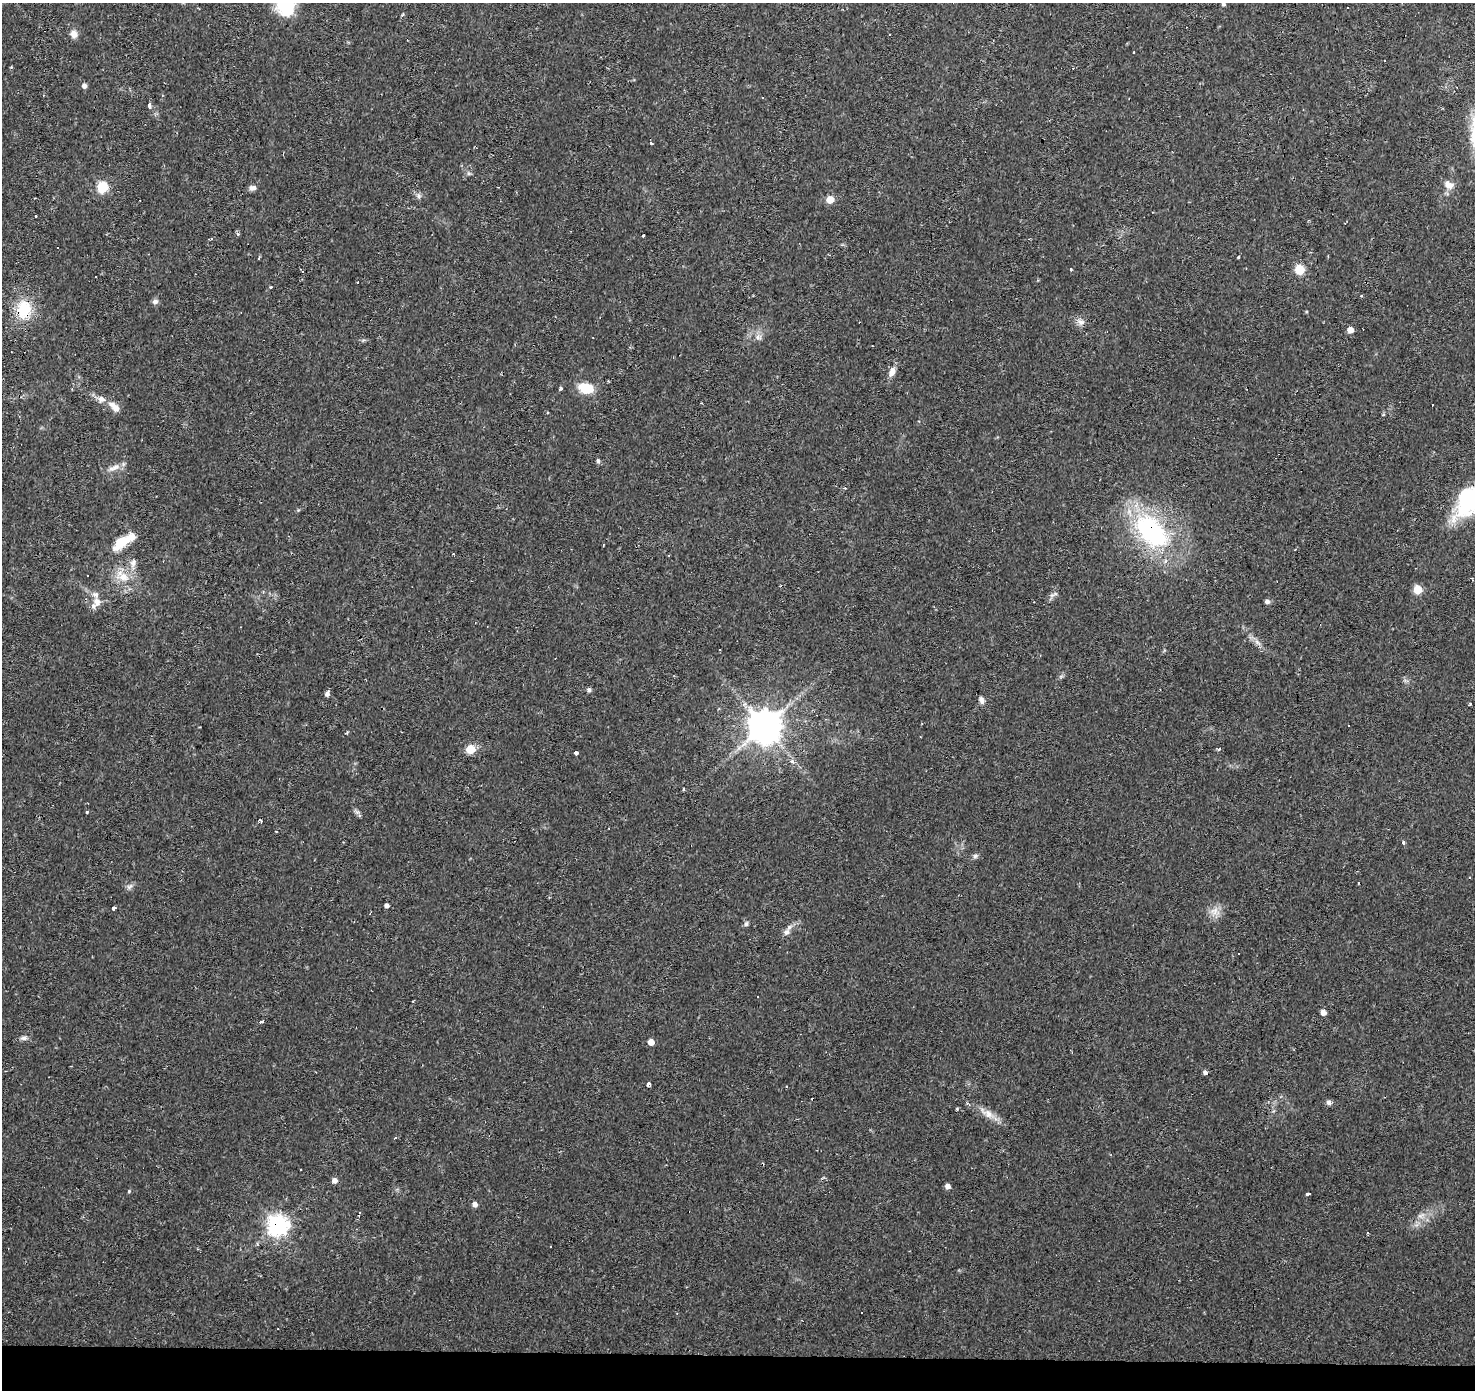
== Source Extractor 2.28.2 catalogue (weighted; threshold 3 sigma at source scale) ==
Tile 8 of 3 x 3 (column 2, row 3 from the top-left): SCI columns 1473-2945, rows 226-1613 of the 4422 x 4663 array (HDU 1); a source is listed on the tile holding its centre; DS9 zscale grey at full resolution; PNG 1477 x 1392 px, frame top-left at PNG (2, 3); no overlay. Shown black and unused: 3% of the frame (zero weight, under 2 of 3 exposures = <1% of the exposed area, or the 3 px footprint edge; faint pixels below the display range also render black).
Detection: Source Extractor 2.28.2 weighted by HDU 2 'WHT'; one run over the whole footprint, this tile lists its part. Background 0.0434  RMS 0.0035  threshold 0.0159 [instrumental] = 3 sigma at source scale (4.5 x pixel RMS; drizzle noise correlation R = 1.50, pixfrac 1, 0.0396/0.0396 arcsec/px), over >= 5 px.
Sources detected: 118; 1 inside a brighter object's white glare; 27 cosmic-ray / hot-pixel residue — not listed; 5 inside a brighter listed object's ellipse — not listed separately; the other 85 listed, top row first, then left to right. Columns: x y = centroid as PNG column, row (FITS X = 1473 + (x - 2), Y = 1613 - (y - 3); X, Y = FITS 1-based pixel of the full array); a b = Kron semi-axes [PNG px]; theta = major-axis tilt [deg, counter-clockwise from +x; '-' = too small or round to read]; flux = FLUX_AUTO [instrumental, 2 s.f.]
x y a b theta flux
1223 4 4 4 - 0.78
286 5 25 20 -88 15
403 14 5 3 - 0.4
74 34 10 8 -63 2.2
1134 52 3 3 - 0.63
84 86 5 5 - 1.3
149 105 5 3 - 2.7
651 143 4 3 - 0.54
1449 185 14 9 -31 2.9
102 187 6 5 - 32
498 187 2 2 - 0.24
252 188 8 6 4 1.3
418 196 8 6 -22 0.97
830 200 5 5 - 6.7
238 234 4 4 - 0.72
644 236 3 3 - 0.91
1238 257 3 3 - 0.68
1071 270 3 3 - 1.3
1299 270 5 5 - 19
302 271 3 3 - 0.41
271 287 3 3 - 0.84
1362 296 3 3 - 0.77
155 302 8 7 - 1
23 309 26 20 79 12
1080 322 11 8 -20 1.9
1350 330 5 4 - 3.6
758 337 9 4 -36 1.1
593 338 3 2 - 0.39
892 372 13 7 64 2.5
560 388 4 3 - 0.98
586 388 13 9 -15 9.9
1432 405 3 2 - 0.34
114 407 18 8 -44 3
598 461 6 5 - 0.72
114 468 21 7 23 2.5
1473 501 41 27 44 46
1151 532 45 27 -47 54
121 541 22 11 39 7.9
133 563 12 8 76 2.1
87 575 3 3 - 0.72
123 577 21 13 -8 6.3
1417 589 5 5 - 12
1052 595 10 5 38 1.1
97 602 14 11 -79 3
1267 602 6 5 - 1
1257 642 12 5 -45 1.6
720 650 3 2 - 0.52
589 690 6 5 - 0.73
327 694 6 5 - 1.3
982 700 9 6 -77 1.3
1470 704 4 3 - 0.35
765 726 10 9 - 780
470 749 6 5 - 11
1219 749 5 4 - 0.59
576 753 4 3 - 2.2
792 761 4 3 - 1.5
684 789 3 3 - 2.9
87 812 4 3 - 0.32
357 812 7 6 - 0.88
260 821 4 3 - 0.92
1403 842 3 3 - 2.7
975 856 7 5 44 0.78
130 886 10 5 54 0.94
386 906 4 4 - 1.3
114 908 4 3 - 1.5
1214 911 12 10 22 3.1
746 924 7 5 74 0.77
786 932 10 8 48 1.6
758 996 3 3 - 0.63
1323 1013 5 4 - 2.4
262 1021 4 3 - 1.8
23 1038 10 5 4 1.2
651 1042 5 5 - 3.6
648 1084 4 3 - 3.8
1329 1102 6 6 - 1.2
957 1109 4 3 - 0.37
987 1113 26 9 -32 4.3
335 1181 5 5 - 1.7
948 1186 5 4 - 2
129 1191 4 4 - 0.43
1308 1195 4 3 - 2.1
475 1204 5 5 - 1.8
277 1225 7 7 - 220
550 1247 3 2 - 0.48
862 1313 3 2 - 0.53
Overlapping masked pixels (flux is a lower limit): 3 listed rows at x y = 23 309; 1151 532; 277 1225
Isophote crosses this tile's border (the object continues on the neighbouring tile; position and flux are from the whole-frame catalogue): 3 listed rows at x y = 1223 4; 286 5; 1473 501